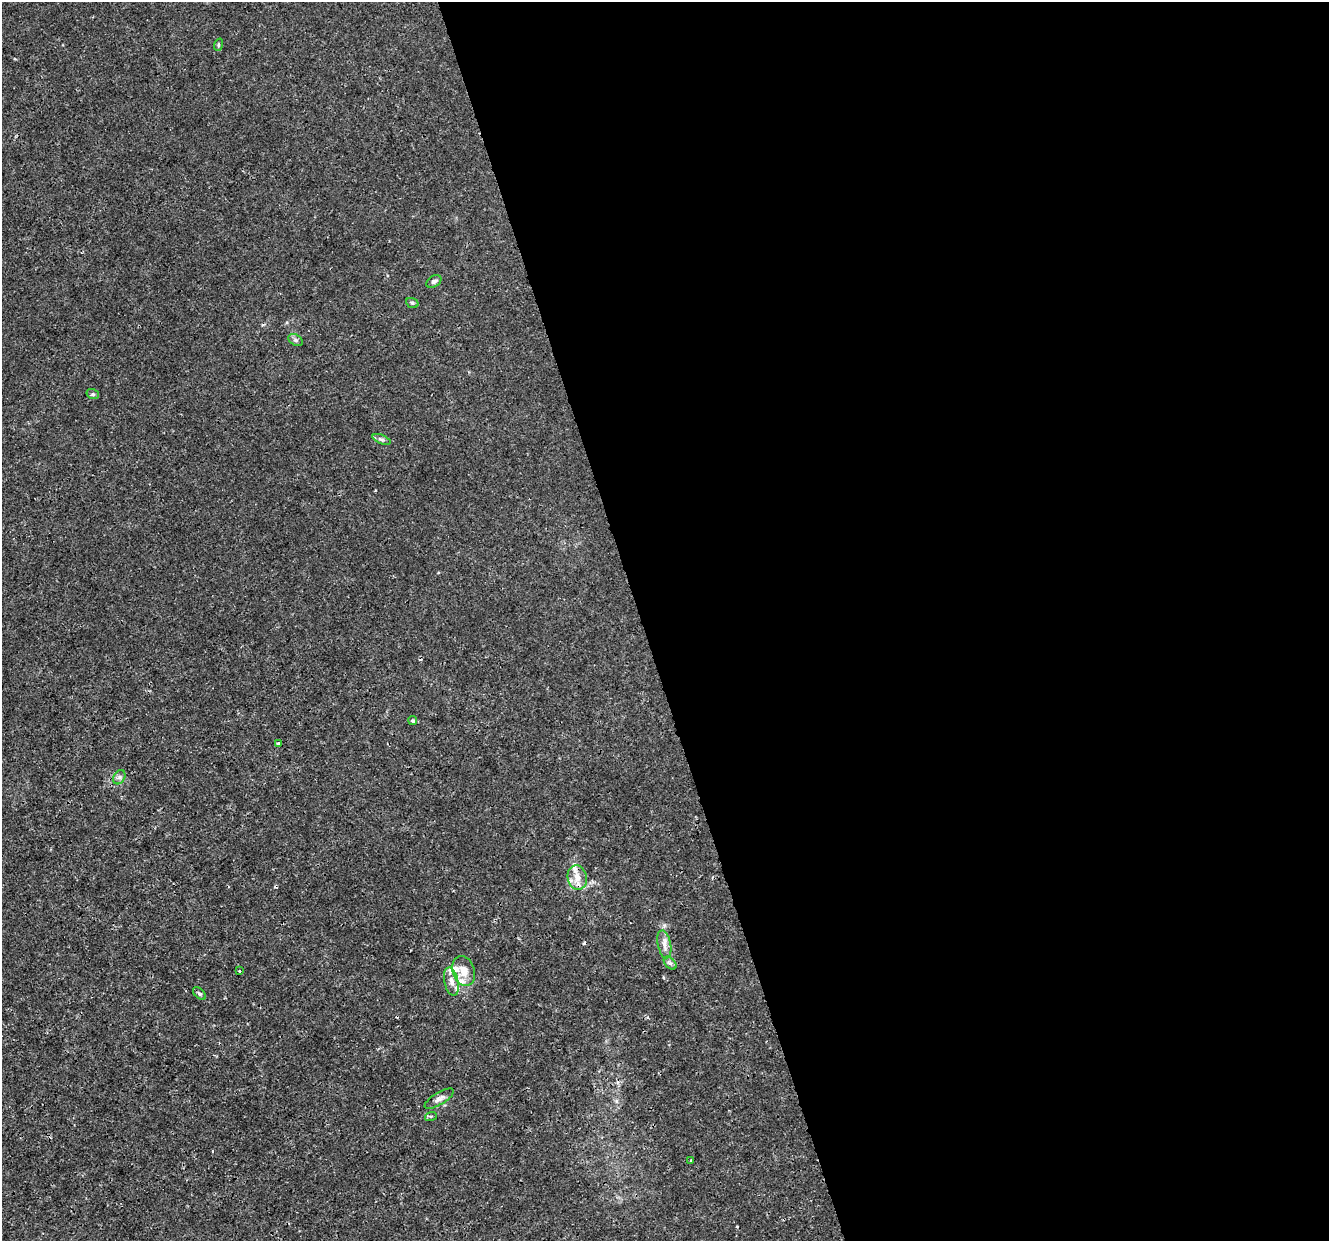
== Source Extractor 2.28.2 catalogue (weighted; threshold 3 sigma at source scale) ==
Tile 8 of 4 x 4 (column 4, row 2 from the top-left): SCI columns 3984-5310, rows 2590-3828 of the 5310 x 5126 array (HDU 1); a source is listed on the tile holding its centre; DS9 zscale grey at full resolution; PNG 1331 x 1243 px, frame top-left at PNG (2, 2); each listed source drawn as its Kron ellipse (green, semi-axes under 4 px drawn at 4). Shown black and unused: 52% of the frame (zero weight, under 3 of 4 exposures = <1% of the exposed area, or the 3 px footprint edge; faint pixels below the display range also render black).
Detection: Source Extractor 2.28.2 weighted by HDU 2 'WHT'; one run over the whole footprint, this tile lists its part. Background 0.00258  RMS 8.2e-04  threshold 0.00367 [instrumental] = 3 sigma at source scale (4.5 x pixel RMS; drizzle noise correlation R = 1.50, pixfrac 1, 0.0396/0.0396 arcsec/px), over >= 5 px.
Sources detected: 25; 2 cosmic-ray / hot-pixel residue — neither listed nor drawn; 4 inside a brighter listed object's ellipse — not listed separately; the other 19 listed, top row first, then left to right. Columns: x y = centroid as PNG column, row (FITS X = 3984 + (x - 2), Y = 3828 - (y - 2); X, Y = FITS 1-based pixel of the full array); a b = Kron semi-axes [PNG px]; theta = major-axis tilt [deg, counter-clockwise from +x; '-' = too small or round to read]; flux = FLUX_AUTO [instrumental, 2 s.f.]
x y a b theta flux
218 45 6 4 71 0.1
434 281 8 5 31 0.22
412 303 6 5 - 0.14
296 340 8 5 -26 0.19
93 394 6 5 - 0.13
381 439 9 4 -21 0.19
413 721 4 4 - 0.16
279 743 3 3 - 0.4
119 777 7 5 60 0.22
577 878 12 9 -75 0.81
664 944 14 6 -78 0.51
670 963 8 4 -44 0.18
239 971 3 2 - 0.11
464 971 15 11 -72 1
451 981 14 7 -77 0.48
199 994 8 4 -44 0.15
439 1099 16 6 31 0.4
431 1116 6 4 18 0.12
691 1160 4 2 - 0.066